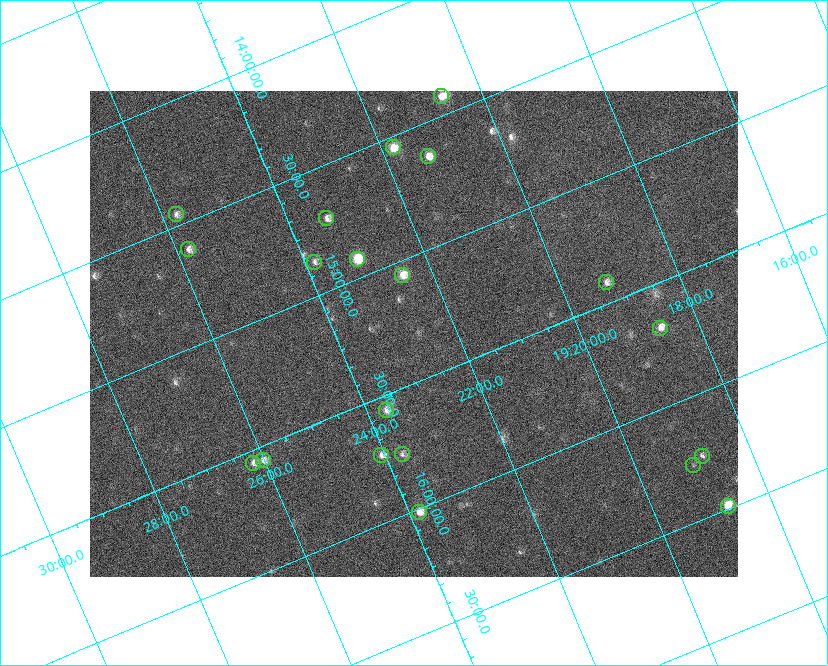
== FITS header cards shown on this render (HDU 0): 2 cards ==
NAXIS1  =                  648 / length of data axis 1
NAXIS2  =                  486 / length of data axis 2

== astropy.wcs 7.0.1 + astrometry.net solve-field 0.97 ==
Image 648 x 486 px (HDU 0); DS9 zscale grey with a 90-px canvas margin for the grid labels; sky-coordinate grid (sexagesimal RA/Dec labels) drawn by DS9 from the SOLVED WCS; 20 Tycho-2 reference stars matched to detected sources circled (green)
Header WCS: none
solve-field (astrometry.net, Tycho-2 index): SOLVED blind (the file carries no WCS)
Solved WCS: RA---TAN-SIP/DEC--TAN-SIP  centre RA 19:22:43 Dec +15:18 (290.68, +15.31 deg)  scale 15.3 arcsec/px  FOV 165.0' x 123.6'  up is -157 deg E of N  parity flipped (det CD > 0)
(file carries no celestial WCS; the grid is the blind solution)
Tycho-2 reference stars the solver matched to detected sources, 20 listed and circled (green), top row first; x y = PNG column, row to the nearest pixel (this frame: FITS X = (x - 90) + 1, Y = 486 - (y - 91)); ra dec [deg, ICRS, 3 dp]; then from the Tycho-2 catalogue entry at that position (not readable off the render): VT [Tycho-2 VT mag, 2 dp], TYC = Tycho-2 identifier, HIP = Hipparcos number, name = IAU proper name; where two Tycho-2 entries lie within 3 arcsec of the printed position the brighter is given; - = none
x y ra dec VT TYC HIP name
441 96 290.170 +14.419 7.86 1054-844-1 95082 -
393 147 290.452 +14.543 7.44 1054-679-1 - -
428 156 290.323 +14.634 7.66 1054-951-1 95132 -
176 214 291.441 +14.452 8.37 1067-789-1 - -
326 218 290.838 +14.713 8.21 1054-205-1 95303 -
188 249 291.451 +14.609 8.24 1067-445-1 95522 -
357 259 290.784 +14.921 6.67 1054-223-1 95287 -
314 262 290.960 +14.864 8.44 1054-411-1 - -
402 275 290.625 +15.059 7.77 1600-2349-1 - -
606 282 289.809 +15.416 8.37 1599-3313-1 94944 -
660 328 289.664 +15.681 7.94 1599-1947-1 94894 -
386 410 290.922 +15.560 8.69 1600-1874-1 - -
402 454 290.929 +15.760 8.70 1600-822-1 95334 -
381 455 291.017 +15.730 8.16 1600-168-1 - -
702 456 289.708 +16.250 8.60 1599-1761-1 - -
263 460 291.504 +15.557 8.17 1600-1630-1 95542 -
253 463 291.551 +15.552 8.28 1600-1749-1 95559 -
693 465 289.759 +16.274 9.33 1599-1589-1 - -
728 506 289.688 +16.488 7.07 1599-570-1 94905 -
419 512 290.960 +16.014 7.62 1600-1088-1 95346 -